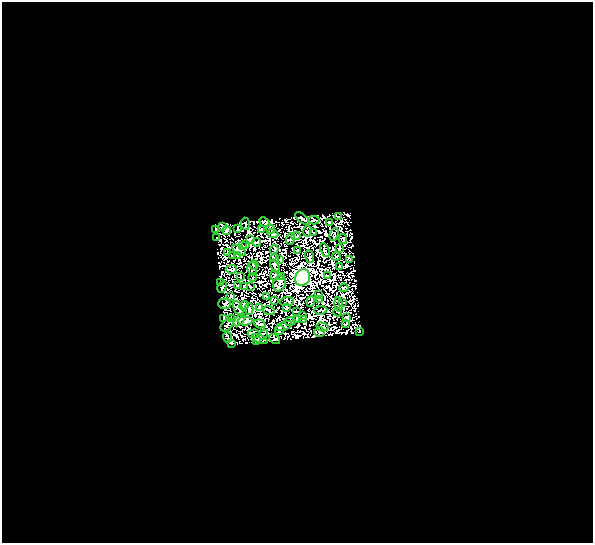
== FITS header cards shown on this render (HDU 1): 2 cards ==
NAXIS1  =                  591
NAXIS2  =                  541

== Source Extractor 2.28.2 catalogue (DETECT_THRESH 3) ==
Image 591 x 541 px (HDU 1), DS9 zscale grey, 1 PNG px = 1 image px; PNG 595 x 545 px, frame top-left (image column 1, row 541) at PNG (2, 2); each listed source drawn as its Kron ellipse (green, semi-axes under 4 px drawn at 4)
Background 1.09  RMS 0.044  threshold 0.132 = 3 sigma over >= 5 px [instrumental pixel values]
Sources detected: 98; all 98 listed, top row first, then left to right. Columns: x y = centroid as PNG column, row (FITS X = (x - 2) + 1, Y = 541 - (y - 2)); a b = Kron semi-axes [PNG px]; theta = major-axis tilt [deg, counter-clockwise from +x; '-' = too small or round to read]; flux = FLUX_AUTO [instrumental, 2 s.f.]
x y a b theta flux
339 217 3 2 - 2.6
302 218 9 2 -38 3.4
314 220 5 2 - 1.8
265 222 6 4 -39 3.6
329 222 3 2 - 2.2
245 224 6 2 -86 3.1
223 226 4 2 - 3.2
215 229 4 3 - 2.9
238 229 4 3 - 2
261 229 3 2 - 2.7
271 229 4 2 - 1.6
227 231 4 3 - 3.4
307 231 5 2 - 2.4
313 232 2 2 - 1.9
273 233 6 2 -24 3.7
334 234 7 2 70 3.5
296 236 4 4 - 3.3
217 238 3 2 - 1.9
250 239 3 2 - 2.7
290 239 6 4 71 2.7
343 239 5 2 - 2.9
256 242 4 2 - 2.2
246 244 4 2 - 2.5
242 245 3 2 - 2
339 248 3 2 - 2.2
239 250 8 3 -36 5.8
274 250 5 3 - 2.6
297 250 2 2 - 1.8
325 250 7 2 -65 5.5
228 252 2 2 - 2
232 255 4 2 - 2.4
237 255 4 3 - 3.2
309 257 6 4 -71 1.8
336 257 4 2 - 3.8
275 258 4 2 - 2.2
350 259 3 2 - 1.8
280 260 4 2 - 2.5
254 265 5 4 - 2.4
275 266 6 3 -66 2.9
340 267 3 2 - 2
231 269 5 2 - 2.5
252 269 7 4 -83 2.6
274 275 5 3 - 2.7
327 275 4 2 - 2.8
282 276 3 2 - 2
240 277 3 2 - 2.1
253 277 4 2 - 2.4
303 278 8 7 - 1300
221 283 4 2 - 1.7
280 284 8 6 70 7.4
237 285 4 2 - 2.3
245 286 3 3 - 2.6
250 286 3 2 - 2.4
222 287 6 2 63 2.1
344 288 5 3 - 4.5
319 294 4 2 - 1.9
230 296 4 2 - 2.5
267 296 3 2 - 2.1
275 300 3 2 - 2.2
319 300 3 2 - 2.2
287 301 7 4 6 2.6
311 301 5 3 - 3
342 303 4 2 - 2
224 304 6 5 - 3.3
339 305 7 3 -81 1.3
244 306 5 3 - 3.5
287 307 3 2 - 2.5
238 308 8 3 -65 8
259 308 3 2 - 2.1
249 309 6 2 -87 2.4
321 310 6 3 8 2.3
269 311 6 2 -17 4.4
296 311 4 2 - 1.7
338 312 4 2 - 2.4
303 316 2 2 - 1.9
347 317 3 2 - 1.7
223 318 3 2 - 2.4
232 319 4 2 - 1.9
296 319 4 2 - 2.8
239 320 7 3 49 4.9
303 320 3 2 - 2.2
245 321 7 4 0 7.8
290 321 5 3 - 1.6
260 324 6 2 -18 4.3
345 324 4 2 - 2.5
227 325 8 4 44 4.3
284 326 9 3 22 5.1
322 327 6 3 -16 3
280 330 5 2 - 2
360 331 3 2 - 2
319 332 5 4 - 3.4
254 334 6 2 4 4.5
263 335 5 3 - 2.9
228 337 5 2 - 2.2
260 339 8 2 -24 2
274 339 6 3 -37 3.6
256 341 3 2 - 1.7
231 343 3 2 - 2